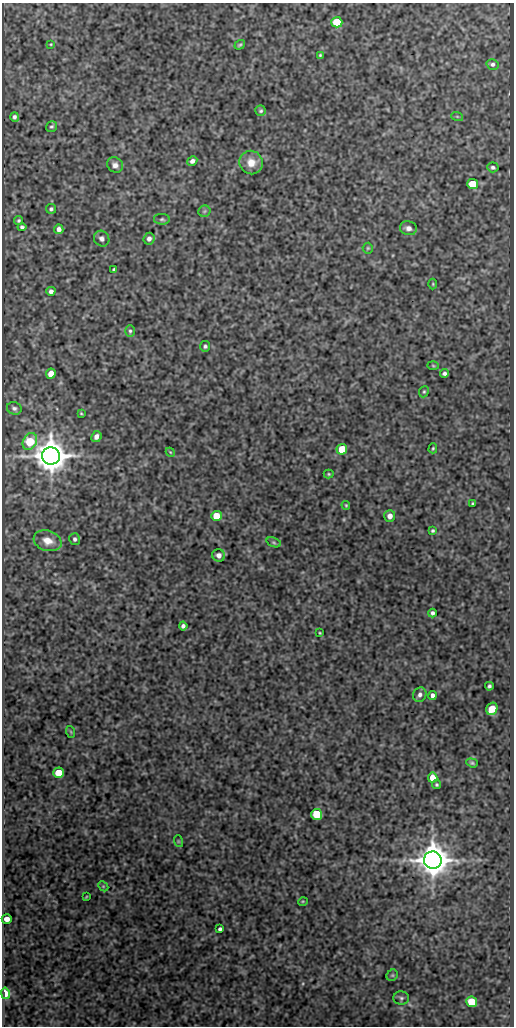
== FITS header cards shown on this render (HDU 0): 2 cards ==
NAXIS1  =                  512
NAXIS2  =                 1024

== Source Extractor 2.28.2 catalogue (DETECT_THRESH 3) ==
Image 512 x 1024 px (HDU 0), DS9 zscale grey, 1 PNG px = 1 image px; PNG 516 x 1028 px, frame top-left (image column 1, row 1024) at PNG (2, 3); each listed source drawn as its Kron ellipse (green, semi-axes under 4 px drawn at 4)
Background 344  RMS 0.85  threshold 2.55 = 3 sigma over >= 5 px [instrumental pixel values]
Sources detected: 75; all 75 listed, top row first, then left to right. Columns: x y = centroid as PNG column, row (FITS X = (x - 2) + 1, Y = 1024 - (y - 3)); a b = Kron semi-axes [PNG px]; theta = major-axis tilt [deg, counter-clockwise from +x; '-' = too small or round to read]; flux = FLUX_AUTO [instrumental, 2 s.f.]
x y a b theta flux
337 22 5 5 - 2400
51 44 3 2 - 43
240 45 6 3 37 87
320 55 3 3 - 56
492 64 6 5 - 140
261 111 5 5 - 100
457 116 6 3 -19 65
15 117 5 4 - 130
52 126 6 5 - 100
192 161 5 4 - 210
251 162 12 11 - 720
115 165 8 7 - 270
493 167 6 5 - 130
473 184 5 5 - 2000
51 209 5 5 - 120
204 211 6 5 - 100
162 219 8 5 -2 120
19 221 4 4 - 80
22 227 4 3 - 120
408 228 8 7 - 250
59 229 5 4 - 230
102 239 8 7 - 210
149 239 6 5 - 200
368 248 5 5 - 78
114 270 3 3 - 95
433 284 5 3 - 58
51 291 4 4 - 210
130 331 6 4 -90 100
205 346 5 5 - 110
433 366 6 3 -2 57
445 373 4 4 - 150
51 374 5 5 - 860
424 392 6 4 68 85
14 408 7 6 - 150
81 413 4 3 - 55
96 437 6 5 - 280
30 441 9 6 61 2600
433 448 5 3 - 67
342 449 5 5 - 1800
170 452 5 3 - 51
51 456 9 8 - 120000
329 474 5 4 - 69
473 504 3 3 - 88
346 505 4 3 - 62
216 516 5 5 - 1200
390 516 6 5 - 350
433 531 4 3 - 91
75 539 6 5 - 140
48 541 14 10 -17 690
274 542 7 4 -20 100
219 555 6 6 - 290
432 613 4 4 - 150
183 626 4 4 - 170
320 633 3 2 - 48
489 686 4 3 - 110
420 695 7 6 - 220
432 695 4 4 - 220
492 709 6 5 - 1300
71 732 6 3 -71 60
472 763 6 4 -19 94
58 773 5 5 - 1300
433 778 5 5 - 1000
437 785 4 4 - 85
317 814 5 5 - 3100
178 841 6 4 -72 60
433 860 9 8 - 120000
103 886 6 4 -44 71
86 897 3 2 - 45
303 901 5 3 - 48
7 919 5 4 - 450
220 929 4 3 - 140
392 975 6 5 - 87
5 993 6 4 -78 1000
401 998 8 6 -2 140
472 1002 5 5 - 2200